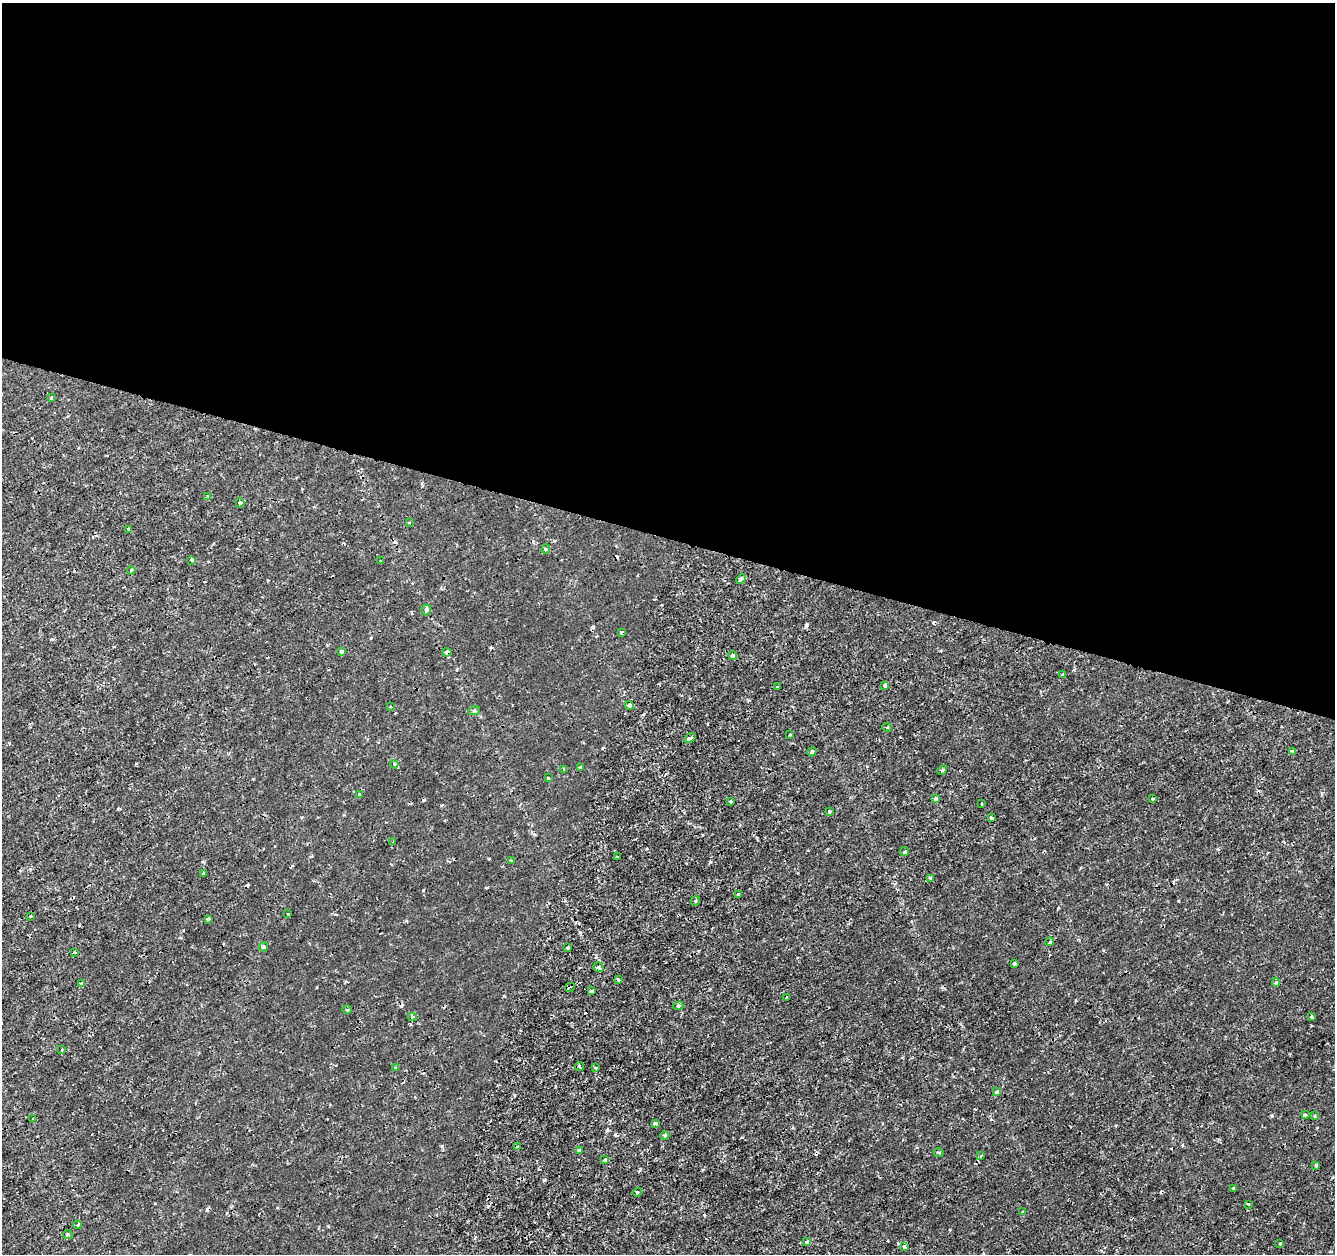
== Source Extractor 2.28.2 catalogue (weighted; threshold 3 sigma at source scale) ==
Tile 3 of 4 x 4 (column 3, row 1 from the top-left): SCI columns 2667-3999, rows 3975-5226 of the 5339 x 5501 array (HDU 1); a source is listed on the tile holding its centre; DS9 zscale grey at full resolution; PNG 1337 x 1256 px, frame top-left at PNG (2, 3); each listed source drawn as its Kron ellipse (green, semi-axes under 4 px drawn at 4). Shown black and unused: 43% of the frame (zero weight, under 2 of 3 exposures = <1% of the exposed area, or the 3 px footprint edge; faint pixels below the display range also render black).
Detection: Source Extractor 2.28.2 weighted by HDU 2 'WHT'; one run over the whole footprint, this tile lists its part. Background 1.78e-04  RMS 0.0011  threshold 0.00517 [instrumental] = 3 sigma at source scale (4.5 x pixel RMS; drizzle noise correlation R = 1.50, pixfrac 1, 0.0396/0.0396 arcsec/px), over >= 5 px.
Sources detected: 99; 9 cosmic-ray / hot-pixel residue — neither listed nor drawn; the other 90 listed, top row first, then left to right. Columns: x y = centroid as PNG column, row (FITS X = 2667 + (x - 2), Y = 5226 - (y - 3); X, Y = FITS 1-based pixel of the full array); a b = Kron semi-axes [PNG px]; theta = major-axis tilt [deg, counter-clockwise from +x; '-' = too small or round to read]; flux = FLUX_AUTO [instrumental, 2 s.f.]
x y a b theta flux
51 398 3 3 - 0.14
208 496 4 3 - 0.15
240 503 5 4 - 0.22
409 522 4 2 - 0.084
128 529 3 3 - 0.14
546 549 4 4 - 0.14
192 560 4 3 - 0.17
381 561 3 2 - 0.13
131 570 4 3 - 0.15
741 579 5 3 - 0.36
426 610 5 5 - 0.19
622 633 4 3 - 0.49
341 651 3 3 - 0.45
447 652 4 4 - 0.5
733 655 4 4 - 0.32
1063 674 3 3 - 0.12
885 686 3 3 - 0.42
778 687 3 3 - 0.14
629 705 4 4 - 0.2
390 707 4 3 - 0.11
474 711 6 4 19 0.18
887 728 5 3 - 0.12
790 735 3 2 - 0.16
690 738 6 3 34 0.5
1293 751 4 3 - 0.56
812 752 5 4 - 0.2
394 764 4 3 - 0.13
580 768 3 3 - 0.47
564 769 3 3 - 0.098
942 770 5 4 - 0.17
548 778 3 2 - 0.14
359 795 4 2 - 0.11
936 799 4 3 - 0.51
1152 799 3 3 - 0.18
730 801 4 3 - 0.11
982 804 3 2 - 0.11
829 811 4 3 - 0.16
991 818 3 3 - 0.81
393 842 3 3 - 0.18
904 852 4 3 - 0.28
617 856 3 2 - 0.14
511 860 3 3 - 0.1
203 873 3 2 - 0.14
931 878 4 4 - 0.24
739 894 3 3 - 0.52
695 901 5 3 - 0.11
288 914 3 3 - 0.17
31 916 3 2 - 0.13
208 919 3 2 - 0.15
1050 942 4 3 - 0.096
263 947 4 4 - 0.28
568 948 3 3 - 0.17
75 952 3 2 - 0.25
1014 963 4 3 - 0.16
599 967 5 4 - 0.16
618 980 3 3 - 0.29
1276 983 4 3 - 0.24
82 984 4 3 - 0.65
570 987 5 2 - 0.06
592 991 4 4 - 0.46
786 997 3 2 - 0.18
678 1006 5 4 - 0.18
347 1010 4 3 - 0.12
412 1017 4 4 - 0.16
1311 1017 3 3 - 0.19
62 1050 4 2 - 0.12
580 1067 5 2 - 0.15
395 1068 3 3 - 0.11
595 1068 3 3 - 0.14
997 1092 4 3 - 0.59
1305 1115 4 3 - 0.14
1314 1116 4 2 - 0.087
33 1118 3 2 - 0.084
655 1123 4 3 - 0.27
665 1135 4 3 - 0.13
518 1147 4 3 - 0.26
579 1150 3 3 - 0.13
939 1152 5 3 - 0.13
981 1156 3 3 - 0.093
605 1160 4 3 - 0.14
1316 1165 3 3 - 0.35
1233 1188 4 3 - 0.12
637 1192 5 3 - 0.15
1248 1204 3 2 - 0.083
1022 1212 3 3 - 0.31
77 1225 4 4 - 0.15
68 1234 4 4 - 0.25
807 1242 4 3 - 0.46
1280 1243 3 3 - 0.76
904 1247 4 3 - 0.35
Overlapping masked pixels (flux is a lower limit): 2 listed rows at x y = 622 633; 447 652
Unlisted compact peaks at least as high as the median listed source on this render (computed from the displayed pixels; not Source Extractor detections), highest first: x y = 710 862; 1272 1116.